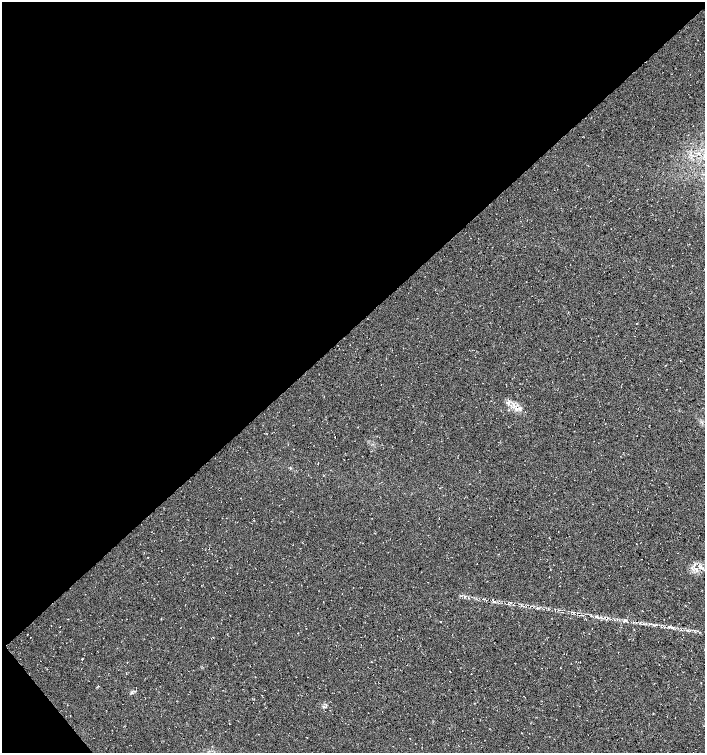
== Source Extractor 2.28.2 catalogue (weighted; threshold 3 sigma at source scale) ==
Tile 5 of 4 x 4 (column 1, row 2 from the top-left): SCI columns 145-1549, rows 3009-4509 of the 5974 x 6011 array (HDU 1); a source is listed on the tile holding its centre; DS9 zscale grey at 2 x 2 block average (1 PNG px = mean of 2 x 2 image px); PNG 707 x 755 px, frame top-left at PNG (2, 2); no overlay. Shown black and unused: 45% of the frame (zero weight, under 3 of 4 exposures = <1% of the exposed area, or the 3 px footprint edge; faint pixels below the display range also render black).
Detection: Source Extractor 2.28.2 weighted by HDU 2 'WHT'; one run over the whole footprint, this tile lists its part. Background 0.0145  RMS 0.0052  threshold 0.0235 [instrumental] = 3 sigma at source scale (4.5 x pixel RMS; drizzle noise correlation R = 1.50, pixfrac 1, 0.0396/0.0396 arcsec/px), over >= 5 px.
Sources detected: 14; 1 inside a brighter listed object's ellipse — not listed separately; the other 13 listed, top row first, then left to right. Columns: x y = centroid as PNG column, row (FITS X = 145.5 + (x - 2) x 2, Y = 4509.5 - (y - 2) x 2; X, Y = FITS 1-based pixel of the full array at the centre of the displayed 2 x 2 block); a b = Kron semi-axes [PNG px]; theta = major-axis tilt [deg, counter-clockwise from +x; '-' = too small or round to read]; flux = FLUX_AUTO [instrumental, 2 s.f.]
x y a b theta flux
698 154 4 2 - 0.99
517 409 5 4 - 3
335 437 2 2 - 0.36
696 569 4 3 - 2.3
493 601 5 3 - 1.8
601 617 4 2 - 0.73
605 618 3 2 - 0.56
614 619 3 2 - 0.83
625 621 5 4 - 2.3
653 625 5 2 - 1.4
672 628 6 3 -6 2.7
687 630 4 2 - 1.3
70 716 2 2 - 0.43
Diffuse or blended objects may show on this block-average render without a row.